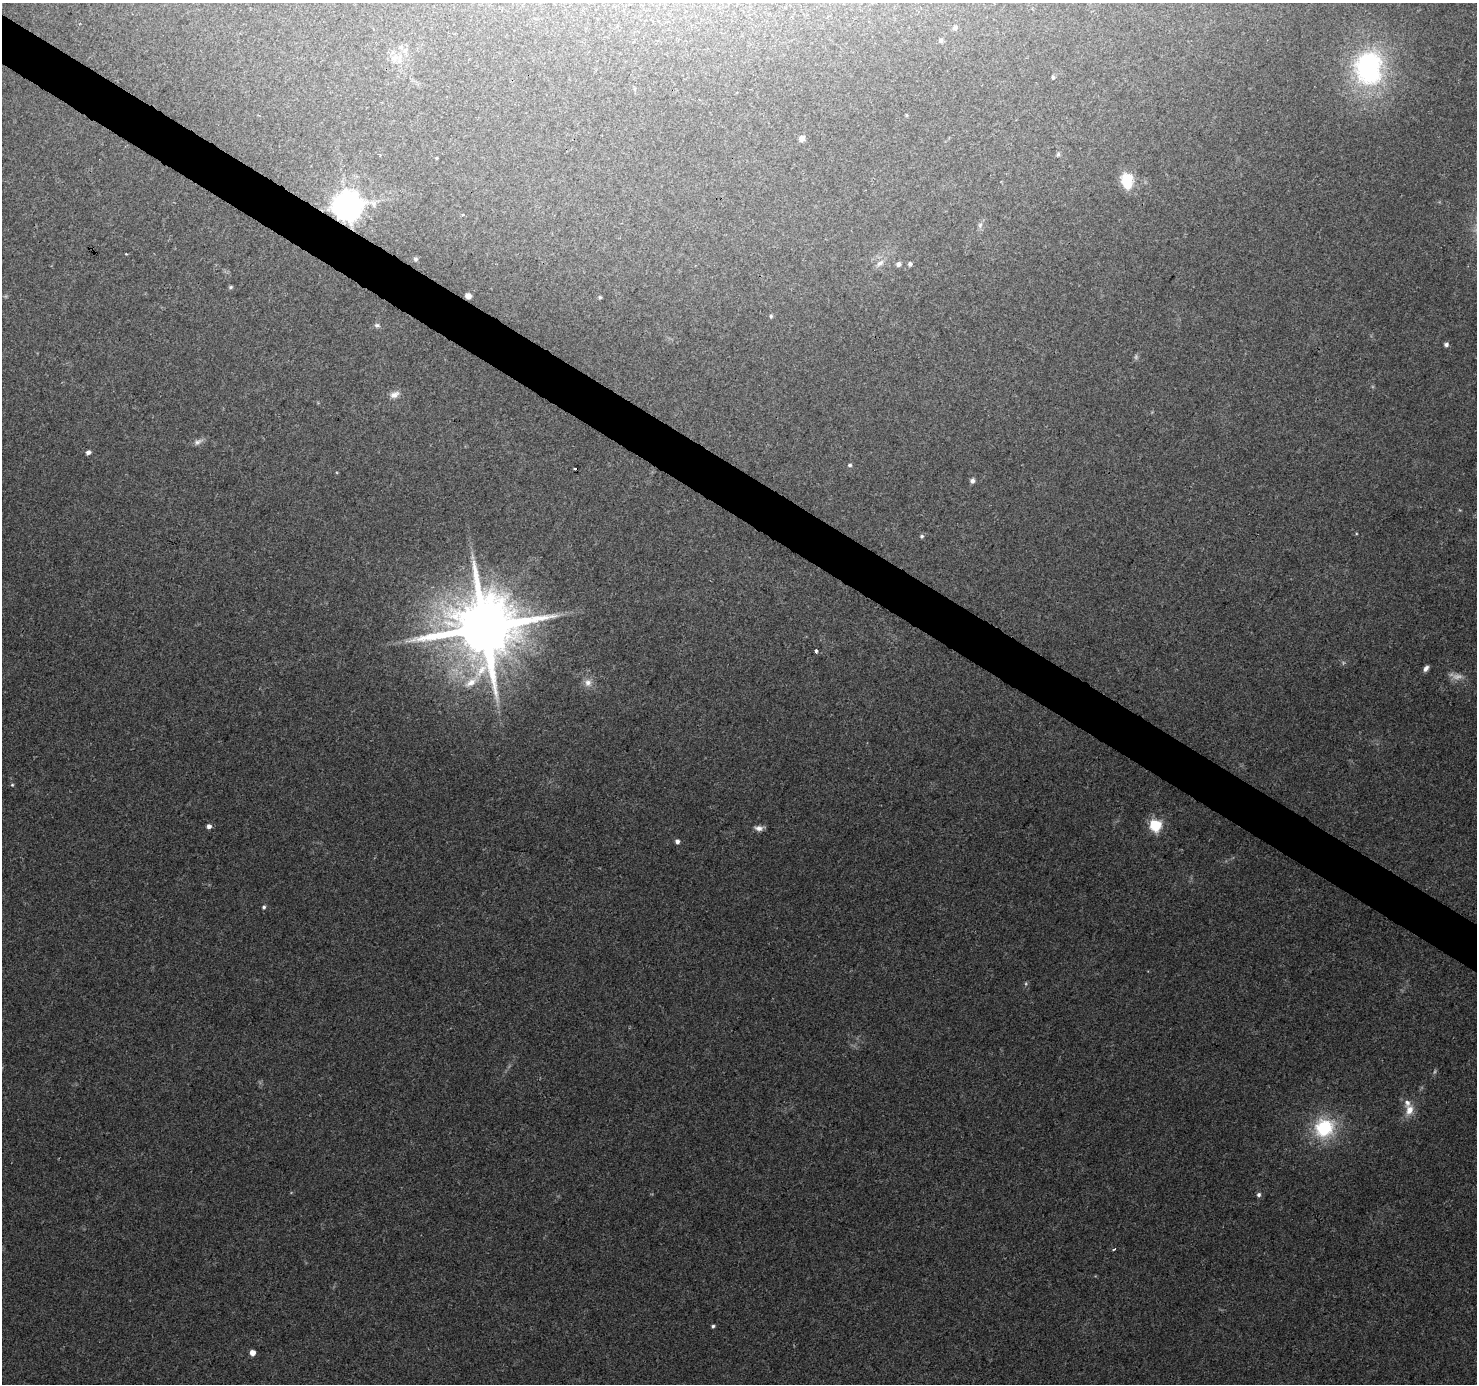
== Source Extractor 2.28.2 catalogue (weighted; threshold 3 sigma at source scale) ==
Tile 11 of 4 x 4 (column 3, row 3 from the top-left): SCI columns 2958-4432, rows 1638-3019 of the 5908 x 5970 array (HDU 1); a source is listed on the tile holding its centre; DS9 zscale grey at full resolution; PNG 1479 x 1386 px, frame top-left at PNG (2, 3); no overlay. Shown black and unused: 4% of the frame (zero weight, under 3 of 4 exposures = <1% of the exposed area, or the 3 px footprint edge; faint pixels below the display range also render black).
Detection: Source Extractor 2.28.2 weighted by HDU 2 'WHT'; one run over the whole footprint, this tile lists its part. Background 0.126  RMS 0.0058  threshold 0.0259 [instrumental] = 3 sigma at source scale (4.5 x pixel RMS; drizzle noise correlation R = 1.50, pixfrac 1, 0.0396/0.0396 arcsec/px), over >= 5 px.
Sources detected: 55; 4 too faint to see at this stretch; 1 inside a brighter object's white glare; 1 cosmic-ray / hot-pixel residue — not listed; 1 inside a brighter listed object's ellipse — not listed separately; the other 48 listed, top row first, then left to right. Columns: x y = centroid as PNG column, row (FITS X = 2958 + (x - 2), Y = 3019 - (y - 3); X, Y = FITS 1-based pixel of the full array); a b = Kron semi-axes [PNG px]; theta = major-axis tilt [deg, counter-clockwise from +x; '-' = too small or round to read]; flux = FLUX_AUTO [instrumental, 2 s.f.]
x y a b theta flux
955 28 6 5 - 1.7
941 40 5 4 - 1.4
405 51 7 6 - 2
394 58 9 8 - 3.3
1369 68 34 27 -90 99
1053 77 5 4 - 0.91
907 115 5 3 - 0.54
802 138 6 5 - 3.8
1058 154 6 4 68 0.99
436 158 4 2 - 0.43
1127 179 6 5 - 51
373 204 11 7 -58 3.1
347 206 9 9 - 930
463 214 3 3 - 1.1
980 225 8 6 77 1.6
416 259 5 5 - 1.1
880 263 12 6 37 2.7
898 264 5 5 - 2.3
910 264 4 4 - 1.5
230 287 6 4 22 0.88
468 296 5 5 - 4.1
600 297 5 4 - 0.83
771 316 5 4 - 0.92
377 325 8 5 -20 1.3
1446 344 5 4 - 1.6
394 394 14 9 27 3.6
198 442 12 6 31 2.3
88 452 5 5 - 1.8
850 465 5 4 - 1.1
972 481 6 5 - 1.8
922 536 6 5 - 1.1
484 627 20 17 49 5900
816 651 3 3 - 2.4
1426 668 7 5 57 2.2
471 682 20 10 37 8.1
588 683 11 10 - 3.7
12 785 5 4 - 0.66
1155 825 6 6 - 69
209 826 6 5 - 1.9
759 828 10 6 -5 2.8
677 841 5 5 - 1.9
264 907 5 5 - 1.1
1409 1110 15 11 77 6.4
1324 1128 23 21 34 37
1259 1195 6 6 - 1.4
1114 1249 5 2 - 0.58
713 1326 4 3 - 1.1
252 1353 5 4 - 5.1
Overlapping masked pixels (flux is a lower limit): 3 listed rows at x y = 347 206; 468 296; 484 627